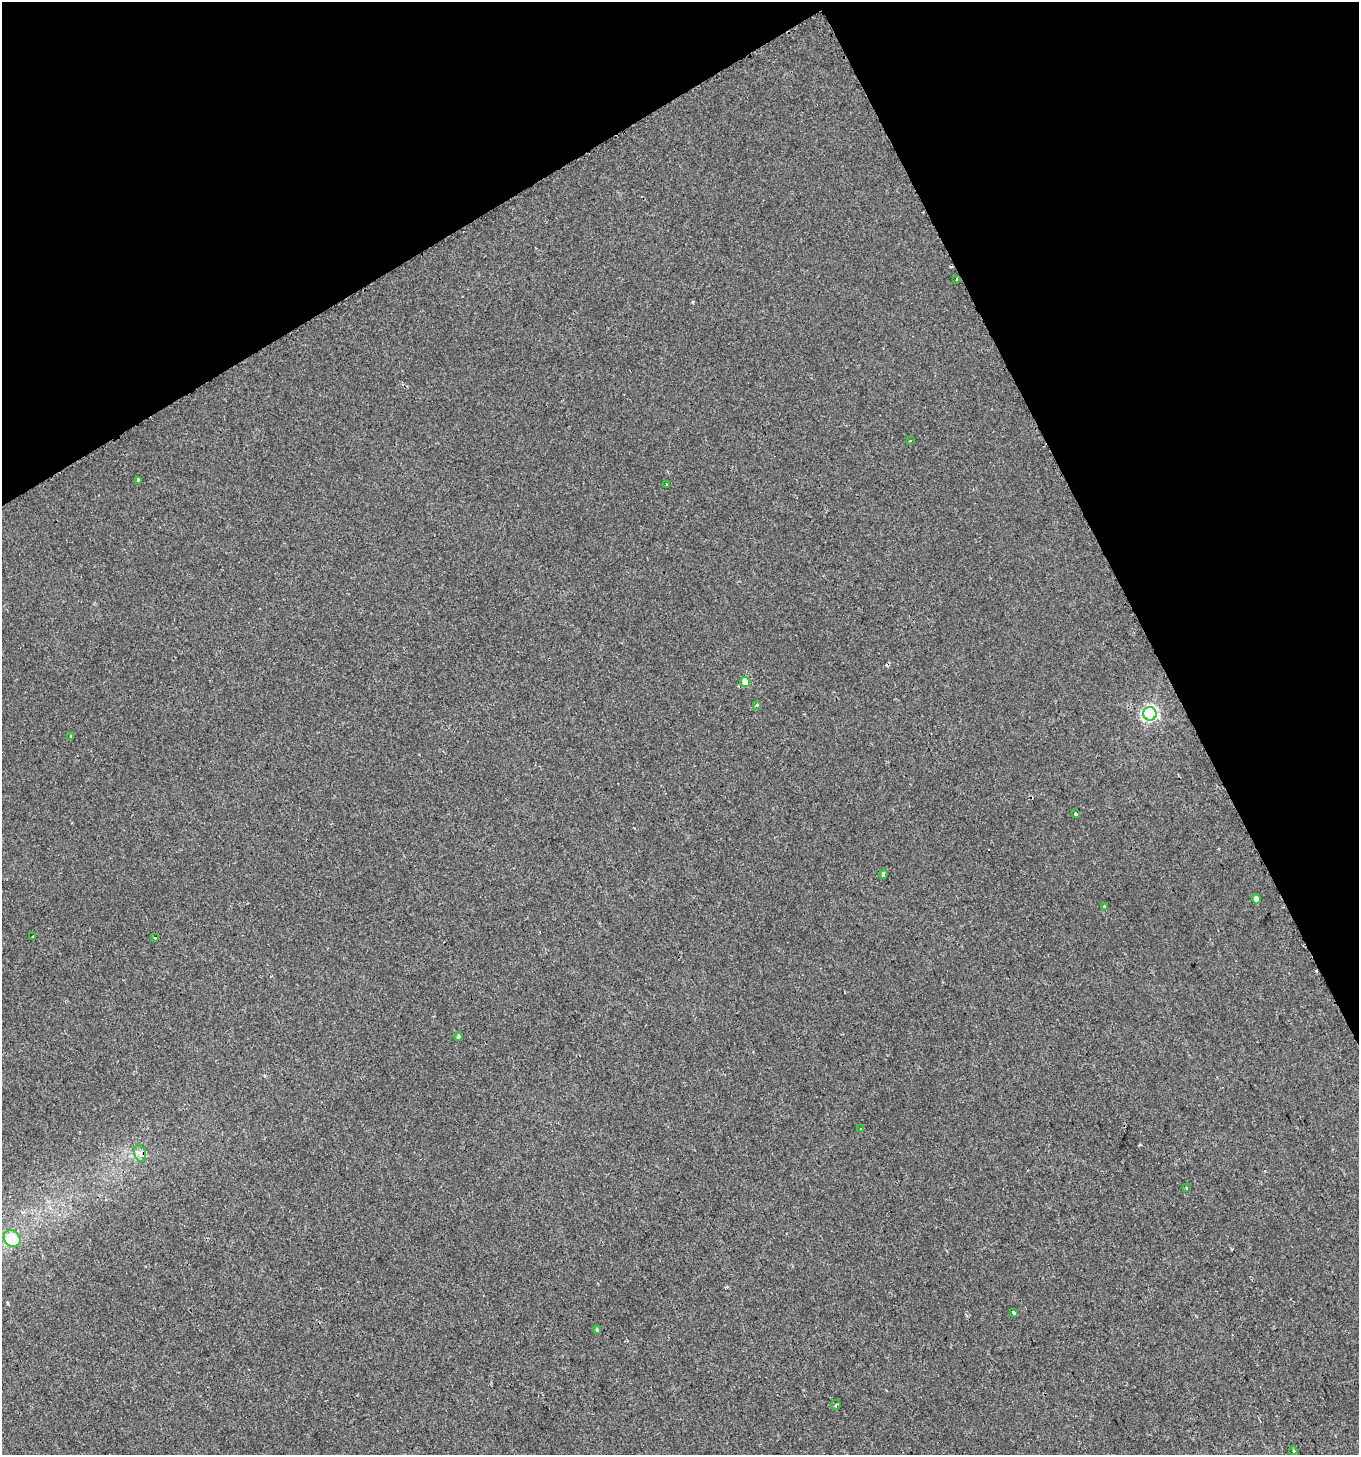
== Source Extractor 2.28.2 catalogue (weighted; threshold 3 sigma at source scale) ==
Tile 3 of 4 x 4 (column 3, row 1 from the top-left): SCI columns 2832-4188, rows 4370-5822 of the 5720 x 5827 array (HDU 1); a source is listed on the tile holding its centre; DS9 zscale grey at full resolution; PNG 1361 x 1457 px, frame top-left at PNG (2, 2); each listed source drawn as its Kron ellipse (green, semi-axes under 4 px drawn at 4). Shown black and unused: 25% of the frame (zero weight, under 2 of 3 exposures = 1% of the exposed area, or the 3 px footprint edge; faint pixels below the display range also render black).
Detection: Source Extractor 2.28.2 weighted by HDU 2 'WHT'; one run over the whole footprint, this tile lists its part. Background 1.24e-04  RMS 0.0048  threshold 0.0217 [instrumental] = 3 sigma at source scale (4.5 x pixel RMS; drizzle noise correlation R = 1.50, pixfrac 1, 0.0396/0.0396 arcsec/px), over >= 5 px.
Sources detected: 28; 5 cosmic-ray / hot-pixel residue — neither listed nor drawn; the other 23 listed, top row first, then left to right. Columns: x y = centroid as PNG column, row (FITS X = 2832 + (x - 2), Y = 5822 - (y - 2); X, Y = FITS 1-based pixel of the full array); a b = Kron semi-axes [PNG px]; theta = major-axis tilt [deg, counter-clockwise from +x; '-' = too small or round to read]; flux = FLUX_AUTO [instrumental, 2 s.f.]
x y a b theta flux
957 279 3 2 - 0.37
910 441 3 2 - 0.32
138 480 3 3 - 0.68
666 484 3 2 - 0.41
745 682 5 5 - 8.1
756 705 4 3 - 0.54
1150 714 7 6 - 120
71 736 3 2 - 0.98
1076 814 3 3 - 1.7
883 874 5 3 - 1.3
1256 899 5 4 - 2.6
1104 907 4 3 - 0.82
33 937 3 3 - 2
155 938 3 2 - 0.58
458 1036 3 3 - 1.3
861 1129 3 2 - 0.71
140 1153 9 5 -75 1.9
1186 1187 3 3 - 0.73
12 1239 9 8 - 14
1013 1312 4 3 - 2.9
597 1330 4 4 - 0.5
836 1405 5 3 - 0.52
1293 1451 4 3 - 0.71